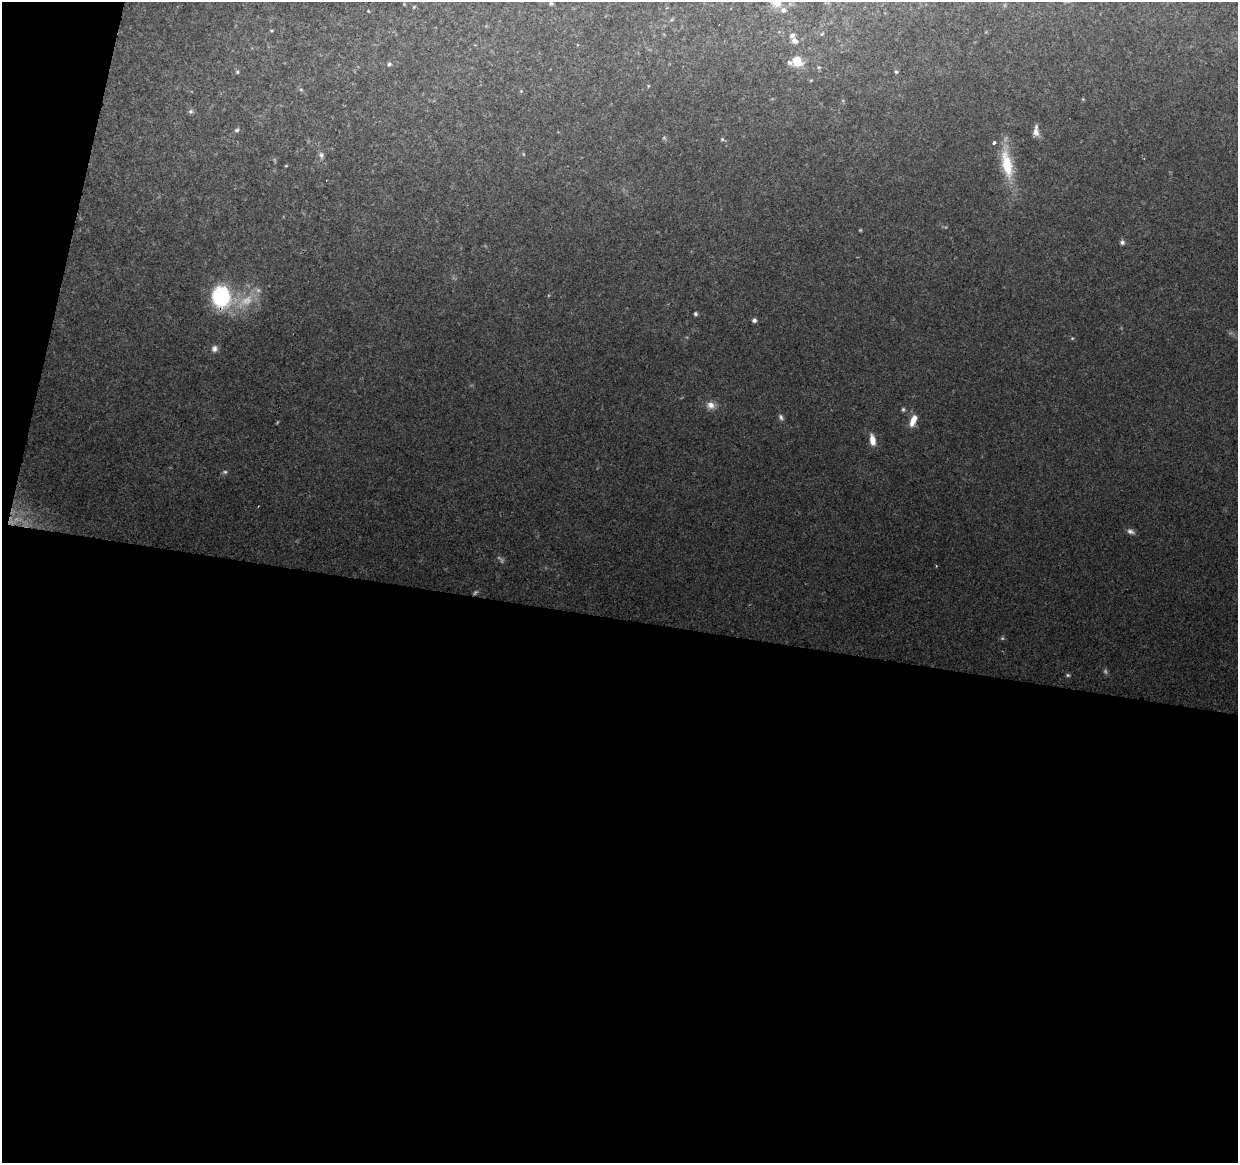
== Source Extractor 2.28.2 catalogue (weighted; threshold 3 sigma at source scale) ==
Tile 13 of 4 x 4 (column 1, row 4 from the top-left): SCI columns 1-1236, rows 225-1385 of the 4952 x 5152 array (HDU 1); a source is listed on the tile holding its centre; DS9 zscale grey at full resolution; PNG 1240 x 1165 px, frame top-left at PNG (2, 2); no overlay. Shown black and unused: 49% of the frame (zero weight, under 2 of 3 exposures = <1% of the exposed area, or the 3 px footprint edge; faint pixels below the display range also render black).
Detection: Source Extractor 2.28.2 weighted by HDU 2 'WHT'; one run over the whole footprint, this tile lists its part. Background 0.153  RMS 0.0099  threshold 0.0447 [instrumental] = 3 sigma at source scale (4.5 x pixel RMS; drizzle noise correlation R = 1.50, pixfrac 1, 0.0396/0.0396 arcsec/px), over >= 5 px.
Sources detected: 49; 10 too faint to see at this stretch — not listed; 5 inside a brighter listed object's ellipse — not listed separately; the other 34 listed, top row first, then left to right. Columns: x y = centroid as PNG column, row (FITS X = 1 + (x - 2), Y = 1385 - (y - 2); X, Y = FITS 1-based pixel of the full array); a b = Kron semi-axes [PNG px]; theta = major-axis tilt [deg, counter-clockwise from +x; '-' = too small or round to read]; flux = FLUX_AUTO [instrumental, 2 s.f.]
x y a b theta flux
777 2 13 11 10 14
551 3 5 4 - 2.3
414 7 5 4 - 1.1
271 30 6 3 0 1.2
822 34 5 4 - 1.2
795 41 6 6 - 5.5
797 61 12 10 -46 18
389 64 6 5 - 2.1
237 72 5 5 - 1.6
896 72 6 5 - 1.7
811 80 5 3 - 0.97
648 86 5 3 - 0.87
521 91 4 4 - 1.1
1083 99 4 4 - 0.9
191 111 7 6 - 2.5
237 130 7 6 - 2.3
1036 132 10 8 -88 6.4
722 139 6 5 - 1.7
321 155 9 7 -80 3.7
1007 164 45 14 -79 41
286 166 3 3 - 0.86
1122 242 6 5 - 2.7
221 297 29 24 -77 75
695 314 4 4 - 2.3
754 320 5 5 - 2.8
1072 338 5 4 - 1.2
214 349 9 8 - 4.2
711 405 12 10 -22 7.9
903 409 6 5 - 1.7
781 417 10 5 -61 2.9
913 420 16 7 68 11
872 440 15 7 -80 10
1131 531 10 6 -21 3.9
1068 675 6 4 -22 1.6
Overlapping masked pixels (flux is a lower limit): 1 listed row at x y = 221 297
Isophote crosses this tile's border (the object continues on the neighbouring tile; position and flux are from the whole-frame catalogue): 1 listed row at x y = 777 2